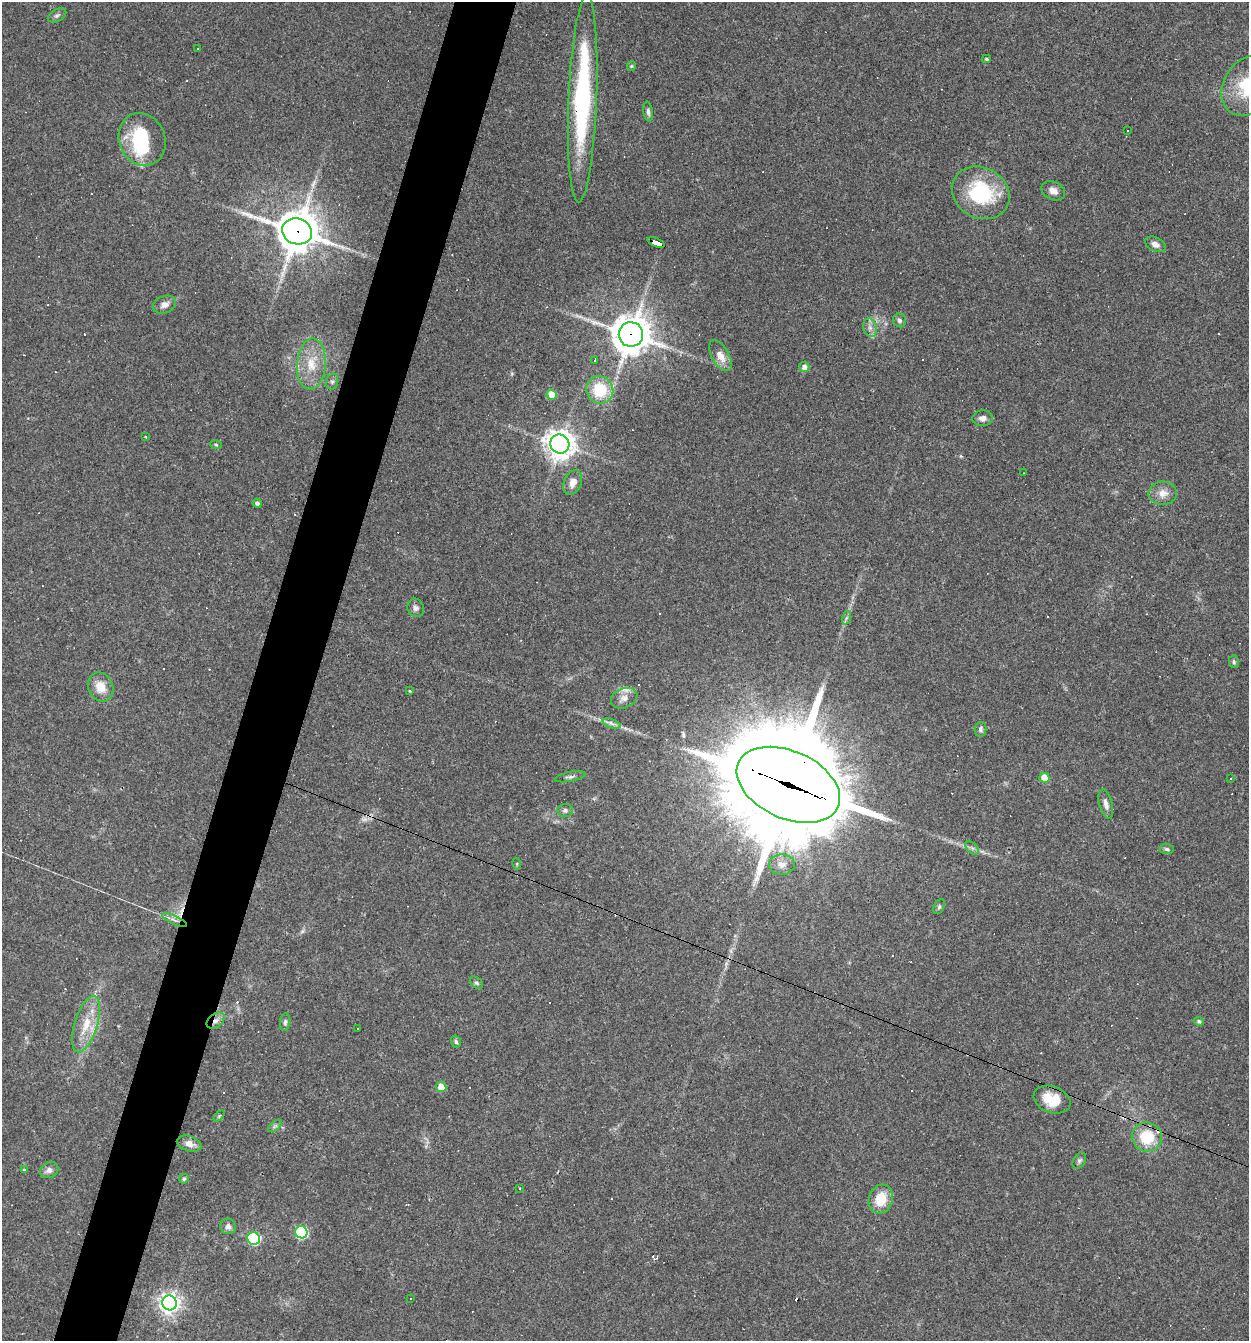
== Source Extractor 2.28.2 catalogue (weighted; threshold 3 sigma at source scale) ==
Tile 7 of 4 x 4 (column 3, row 2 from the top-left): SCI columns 2623-3869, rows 2681-4019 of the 5373 x 5359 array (HDU 1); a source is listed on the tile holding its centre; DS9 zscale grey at full resolution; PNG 1251 x 1343 px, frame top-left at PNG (2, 2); each listed source drawn as its Kron ellipse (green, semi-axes under 4 px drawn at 4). Shown black and unused: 5% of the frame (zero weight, under 3 of 4 exposures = <1% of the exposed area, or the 3 px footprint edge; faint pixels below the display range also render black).
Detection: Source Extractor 2.28.2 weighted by HDU 2 'WHT'; one run over the whole footprint, this tile lists its part. Background 0.0495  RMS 0.0057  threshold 0.0257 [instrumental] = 3 sigma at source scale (4.5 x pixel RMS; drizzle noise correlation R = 1.50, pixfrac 1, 0.05/0.05 arcsec/px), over >= 5 px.
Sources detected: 107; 2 too faint to see at this stretch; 1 inside a brighter object's white glare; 24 cosmic-ray / hot-pixel residue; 1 long thin detection or spike segment (spike, bleed or trail) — neither listed nor drawn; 2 inside a brighter listed object's ellipse — not listed separately; the other 77 listed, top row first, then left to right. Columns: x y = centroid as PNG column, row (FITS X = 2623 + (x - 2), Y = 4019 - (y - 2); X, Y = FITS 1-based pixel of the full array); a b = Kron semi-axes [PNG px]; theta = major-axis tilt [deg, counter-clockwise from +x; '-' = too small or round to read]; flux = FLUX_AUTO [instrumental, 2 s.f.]
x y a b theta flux
57 15 10 6 29 1.6
197 49 3 3 - 3.6
986 59 4 3 - 0.93
631 66 5 4 - 0.61
1248 86 31 24 59 32
583 99 103 14 88 100
648 112 10 5 -82 1.7
1128 131 3 2 - 0.36
142 139 27 23 -67 36
1053 191 12 9 -26 3.9
981 193 30 25 -29 45
297 231 15 13 -19 1600
656 243 9 4 -22 68
1155 244 11 7 -27 3.1
164 305 12 8 22 3.6
900 320 7 6 - 1.6
870 328 9 7 -74 2.7
631 334 12 12 - 1300
720 356 17 8 -61 5.9
595 360 3 3 - 6.4
311 364 25 14 86 14
804 367 5 5 - 2.8
332 382 8 6 75 1.4
600 390 14 13 - 20
552 395 5 5 - 10
983 418 10 7 2 2.7
146 437 4 2 - 0.51
216 444 6 4 -3 0.75
560 444 10 9 - 690
1024 473 3 2 - 0.33
573 482 13 9 68 4.9
1163 493 14 11 2 5.5
257 503 5 4 - 1.2
416 608 9 8 - 2.2
846 618 7 4 71 1.1
1234 662 6 5 - 1
100 687 15 12 -67 8.8
409 691 4 4 - 0.52
624 698 13 9 22 4.2
611 723 9 4 -19 1.9
980 729 7 6 - 1.5
570 777 16 4 11 1.8
1044 778 5 5 - 11
1230 778 3 3 - 0.56
788 785 54 33 -24 15000
1106 804 15 6 -76 3.1
565 810 8 6 4 1.6
972 848 8 5 -44 1.4
1167 849 7 5 -4 1.1
517 864 6 3 -73 0.58
782 865 13 10 -2 4.5
939 907 8 5 64 1
175 920 13 4 -24 2.2
476 983 7 5 -40 1.1
216 1021 10 6 37 2.9
1199 1021 5 4 - 1.2
285 1022 8 5 81 1.4
86 1024 29 11 73 13
357 1028 3 3 - 4.8
456 1042 6 4 -73 1.1
441 1087 5 5 - 9.2
1052 1100 19 13 -20 14
219 1116 6 4 45 0.74
275 1126 8 4 37 1.3
1147 1137 15 14 - 19
189 1144 13 7 -16 4.1
1079 1161 9 6 60 1.4
24 1170 4 3 - 0.77
49 1170 9 7 25 2.6
184 1179 5 4 - 0.9
519 1188 3 3 - 0.45
881 1199 15 12 73 14
228 1226 8 7 - 2.4
301 1232 6 6 - 67
254 1238 6 6 - 65
411 1299 3 2 - 0.51
170 1303 7 7 - 370
Overlapping masked pixels (flux is a lower limit): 6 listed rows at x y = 583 99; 297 231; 656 243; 631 334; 788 785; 216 1021
Isophote crosses this tile's border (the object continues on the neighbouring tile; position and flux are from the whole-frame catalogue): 2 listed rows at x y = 1248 86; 583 99